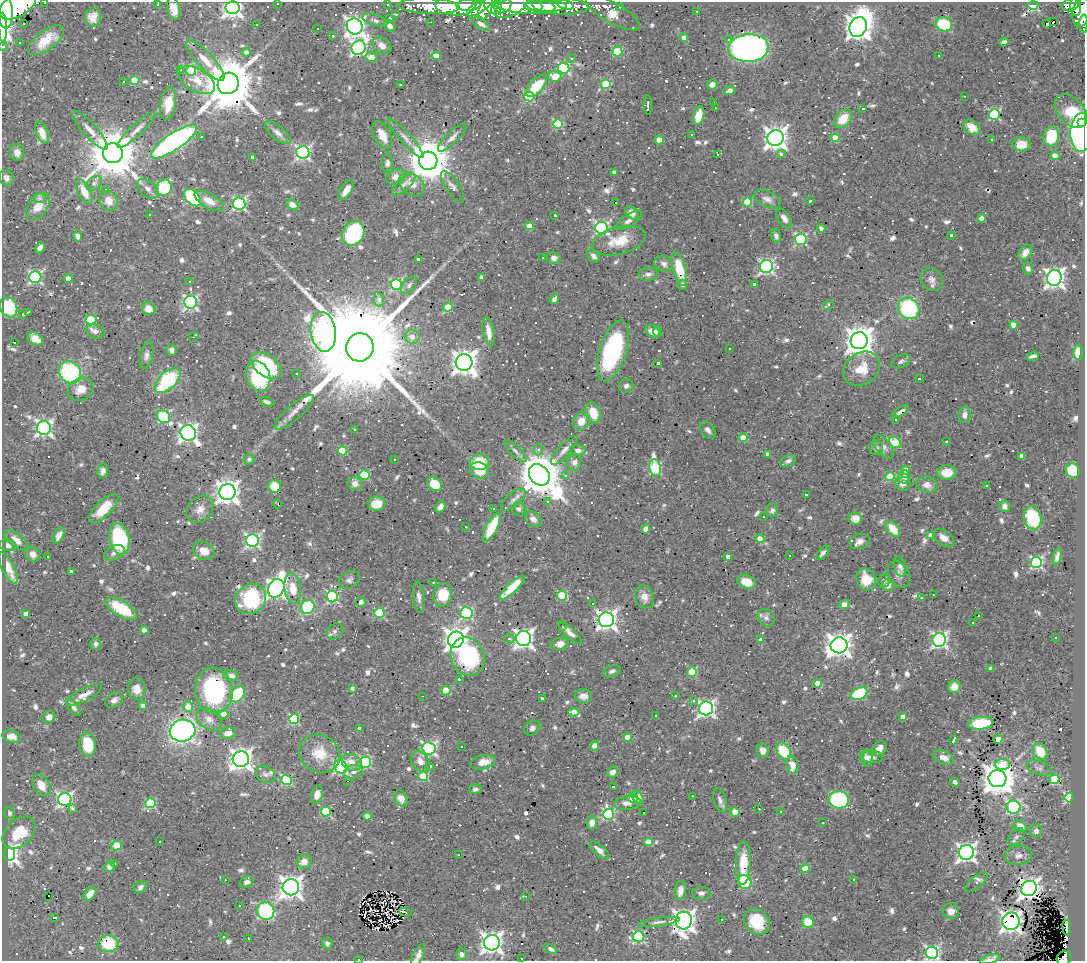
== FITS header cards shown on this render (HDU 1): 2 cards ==
NAXIS1  =                 1083
NAXIS2  =                  959

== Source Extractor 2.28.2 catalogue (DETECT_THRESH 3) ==
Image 1083 x 959 px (HDU 1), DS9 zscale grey, 1 PNG px = 1 image px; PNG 1087 x 963 px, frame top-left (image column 1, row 959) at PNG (2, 2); each listed source drawn as its Kron ellipse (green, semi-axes under 4 px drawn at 4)
Background 0.789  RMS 0.031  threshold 0.0923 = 3 sigma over >= 5 px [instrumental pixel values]
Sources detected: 1069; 3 with non-positive FLUX_AUTO (blend fragments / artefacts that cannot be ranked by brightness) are neither listed nor drawn; of the other 1066, the 500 brightest by FLUX_AUTO listed and drawn (566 fainter detections omitted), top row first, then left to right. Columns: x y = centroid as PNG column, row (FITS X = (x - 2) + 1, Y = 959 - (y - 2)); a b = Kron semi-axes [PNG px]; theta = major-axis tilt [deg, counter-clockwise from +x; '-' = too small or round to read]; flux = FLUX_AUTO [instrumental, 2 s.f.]
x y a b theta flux
45 2 3 2 - 9.1
278 3 3 3 - 12
388 4 3 2 - 11
157 5 3 3 - 14
455 5 20 10 -1 2400
469 5 12 6 5 2000
493 5 10 8 -54 1400
503 5 9 7 42 1100
525 5 31 8 -5 4300
537 5 6 4 -44 900
546 5 22 6 0 2100
565 5 9 4 -16 480
1033 5 5 4 - 160
1070 5 9 6 21 270
17 6 20 11 28 6500
429 6 30 7 -2 770
480 6 15 6 34 1200
557 6 31 9 -3 1200
1076 6 9 5 -85 510
486 7 12 6 68 940
511 7 17 9 27 2000
620 7 3 2 - 7.3
232 8 7 6 - 1100
174 9 11 6 -78 20
4 10 19 8 -83 6100
697 11 3 2 - 7.3
1081 12 15 9 79 1100
613 13 30 10 -29 250
396 14 3 2 - 7
93 17 9 8 - 20
390 18 3 3 - 6.9
375 20 13 5 -18 8.8
1054 21 3 3 - 910
431 22 3 2 - 6.9
24 23 3 3 - 6.5
481 24 10 4 -31 8.3
944 24 8 7 - 92
1046 24 3 3 - 190
1084 24 9 3 87 72
256 25 3 2 - 13
355 26 8 7 - 1200
390 26 6 5 - 10
3 27 15 3 -88 650
858 27 10 8 66 2700
317 28 3 3 - 7.7
333 36 3 3 - 8.4
684 38 4 4 - 13
729 39 3 3 - 24
46 40 21 9 36 44
1004 42 5 4 - 9.3
19 43 3 3 - 7.5
382 45 10 7 -33 14
3 46 3 3 - 20
359 48 7 6 - 530
749 48 20 14 4 1100
246 52 4 4 - 8.8
617 52 5 5 - 100
436 56 4 4 - 41
939 56 3 3 - 190
372 57 6 4 -13 24
571 58 3 3 - 8.2
205 60 27 8 -47 33
564 68 6 5 - 220
181 69 3 2 - 13
191 71 5 5 - 120
555 77 7 5 -12 51
135 80 5 4 - 83
197 80 20 11 -30 37
123 81 3 3 - 15
228 83 11 10 - 16000
606 84 5 5 - 110
401 85 3 3 - 8.7
712 85 5 5 - 12
536 86 14 6 47 53
729 90 6 4 21 15
529 96 5 5 - 130
965 96 3 3 - 7.9
714 103 3 3 - 7.1
168 104 16 8 82 37
648 105 9 3 90 15
715 108 3 2 - 6.6
863 108 3 3 - 7.1
1071 111 19 12 -47 63
994 114 5 5 - 200
699 116 9 5 75 43
843 119 11 7 48 47
1082 122 3 3 - 28
558 124 5 4 - 120
972 127 9 6 -39 21
90 130 25 7 -48 21
136 130 25 6 43 15
1082 132 19 11 87 480
42 133 11 5 -67 33
278 133 16 6 -39 14
382 135 14 8 -64 29
691 135 3 2 - 7.1
1051 136 10 8 82 82
201 137 3 3 - 13
452 137 19 6 44 12
406 138 26 5 -48 15
775 138 8 7 - 1700
835 138 4 4 - 41
659 140 4 4 - 40
992 140 3 3 - 12
174 141 27 8 34 740
1021 144 9 7 1 31
17 152 8 7 - 15
303 152 6 6 - 470
113 153 10 10 - 13000
718 154 3 3 - 16
781 154 4 4 - 15
1055 156 4 4 - 41
253 158 4 4 - 9
428 161 9 9 - 8100
387 163 9 5 88 6.8
614 172 4 4 - 8.3
396 177 10 7 27 17
6 178 8 7 - 11
94 183 9 6 37 7.2
404 184 15 6 43 11
412 185 14 10 -39 28
452 187 18 7 -56 13
164 188 8 7 - 130
148 189 12 7 -42 12
105 190 4 3 - 51
346 190 11 5 58 19
84 191 13 6 -63 37
40 198 6 5 - 7.3
192 198 10 6 -46 210
767 199 14 7 -25 12
109 201 10 9 - 25
209 201 16 7 -30 27
810 201 3 3 - 8.7
615 202 3 3 - 1000
747 202 4 4 - 84
239 204 6 6 - 400
292 205 6 5 - 14
38 206 15 9 54 35
631 213 7 5 -50 19
150 215 3 3 - 7.9
555 215 4 3 - 9.5
784 218 11 6 -57 11
982 218 4 4 - 14
629 220 15 6 33 13
529 226 4 4 - 29
601 228 6 6 - 360
821 228 4 4 - 8.4
353 233 13 10 61 190
951 235 3 3 - 7.3
78 236 5 4 - 10
776 236 6 5 - 6.5
801 239 5 5 - 230
619 241 27 13 14 51
40 248 6 4 60 8.7
1025 253 8 6 52 15
593 256 7 5 -48 9.7
542 258 3 3 - 110
554 258 7 5 -8 7.8
418 260 4 3 - 7.6
664 264 10 7 -26 10
766 267 6 6 - 430
1028 268 6 5 - 8.1
679 269 17 6 -74 63
648 274 10 6 9 8.3
35 277 6 6 - 360
481 277 4 3 - 7.1
1054 278 8 7 - 1200
68 279 4 4 - 21
932 279 12 10 -50 12
190 282 3 3 - 10
754 284 4 3 - 13
396 285 5 5 - 210
409 285 10 6 50 7.4
683 285 5 4 - 8.1
379 299 7 5 -78 6.8
554 299 5 4 - 7.8
191 302 6 6 - 420
828 305 5 3 - 12
9 307 10 8 -68 96
448 307 5 4 - 64
909 308 11 10 - 180
149 309 7 6 - 23
28 312 4 3 - 8.1
23 315 3 3 - 7.5
91 320 5 4 - 110
1014 325 4 4 - 24
95 331 9 7 -17 12
653 331 8 5 -32 17
658 331 5 4 - 6.6
323 332 20 12 -81 990
488 332 14 5 -79 21
194 337 5 2 - 6.8
412 337 7 7 - 16
35 339 8 6 -30 27
859 341 8 8 - 3000
14 342 3 3 - 17
360 347 14 13 - 97000
729 349 3 3 - 27
172 350 6 5 - 9
613 351 31 13 72 260
1078 353 7 5 -89 30
146 355 14 6 79 9.9
1033 356 6 3 17 7.4
901 361 10 6 26 6.5
464 362 8 8 - 2200
658 363 3 3 - 16
266 365 17 10 -36 150
862 369 20 15 35 51
70 372 12 10 -47 250
296 374 3 3 - 31
258 376 15 11 -71 160
919 379 3 3 - 16
168 380 16 8 44 170
626 386 7 7 - 8.5
81 389 13 11 32 27
267 402 7 4 -19 6.6
294 412 25 7 41 22
900 412 9 4 33 11
593 413 10 7 -71 39
965 415 8 6 81 11
163 417 7 6 - 170
896 420 3 3 - 8.6
581 421 9 8 - 23
44 428 7 7 - 660
354 429 3 3 - 20
708 430 10 6 -55 8.4
188 433 8 7 - 900
743 438 4 4 - 49
946 441 3 3 - 22
895 443 7 5 -34 130
884 447 13 7 -52 12
876 448 7 7 - 7.6
538 450 5 4 - 6.5
564 450 18 6 48 13
578 450 8 6 -6 10
343 451 5 4 - 86
515 451 14 5 -45 8.2
768 454 4 4 - 12
1022 456 4 4 - 21
249 459 5 5 - 6.5
394 460 3 3 - 48
788 461 8 5 25 7.1
480 462 10 7 3 61
574 462 8 7 - 11
655 468 8 5 -79 210
479 470 10 8 -23 47
906 470 4 4 - 15
103 471 7 5 79 8.4
1073 471 7 7 - 120
947 473 9 7 3 36
364 475 5 5 - 140
539 475 12 9 -46 8800
565 475 3 3 - 25
890 477 4 4 - 79
904 477 6 6 - 9
903 483 7 7 - 15
355 484 7 6 - 17
434 484 8 6 -39 47
927 485 10 8 -16 15
275 486 6 6 - 43
987 486 3 3 - 73
227 492 8 8 - 1900
806 494 3 2 - 18
513 500 15 6 40 10
547 502 3 3 - 16
277 504 4 2 - 6.8
377 504 9 7 6 32
1004 506 6 5 - 12
440 507 6 4 53 13
104 508 19 8 45 48
493 508 3 2 - 7.1
200 509 15 12 46 19
519 509 7 6 - 7.1
772 510 6 6 - 6.7
764 516 3 3 - 9.9
1033 518 11 8 -77 130
533 519 9 7 -38 14
855 519 7 6 - 25
466 527 3 2 - 7.4
492 527 16 5 63 87
646 529 5 4 - 16
893 529 9 5 -50 41
59 535 9 5 63 13
931 535 4 4 - 24
944 538 12 7 -36 17
119 539 16 9 -78 200
760 539 4 4 - 34
16 540 14 6 -37 21
252 541 6 6 - 480
860 541 10 7 13 12
8 545 8 5 -7 11
204 551 11 9 -28 26
114 553 11 7 25 12
823 553 8 4 50 6.8
33 554 8 6 -39 14
789 556 3 3 - 6.9
48 557 3 3 - 12
728 557 4 4 - 14
1057 557 8 4 79 9.3
1036 562 5 5 - 330
900 566 10 6 -75 7
8 568 17 6 -64 31
72 572 4 4 - 7.1
899 574 14 10 -58 12
866 579 11 9 -71 45
349 580 11 8 29 8.3
884 581 6 6 - 7.4
433 582 3 3 - 28
746 582 9 6 -21 31
888 585 6 6 - 13
276 588 10 7 61 1100
293 588 15 8 -83 36
512 588 16 5 44 69
443 595 12 9 79 50
933 595 3 2 - 6.6
562 596 5 5 - 130
332 597 6 5 - 250
419 597 15 5 -83 10
644 597 12 9 -70 18
921 598 3 3 - 55
251 599 16 14 41 180
361 602 5 5 - 10
593 603 3 3 - 74
844 604 6 4 23 28
308 607 7 6 - 130
121 609 18 7 -32 100
379 613 5 5 - 140
466 613 6 6 - 260
26 614 4 4 - 15
978 615 3 3 - 110
766 618 9 8 - 7.2
606 620 7 7 - 1200
973 623 3 3 - 22
562 627 3 3 - 6.6
144 630 4 4 - 20
335 631 9 7 47 6.8
570 633 15 5 -44 13
1055 638 3 3 - 7.5
509 639 5 5 - 6.5
524 639 8 7 - 1000
456 640 8 7 - 1800
761 640 4 4 - 17
939 640 7 6 - 560
96 644 6 5 - 7.1
560 644 9 6 12 15
839 645 8 8 - 1800
468 657 20 16 -66 190
991 668 4 4 - 12
612 671 9 5 23 6.9
692 672 5 5 - 69
231 675 8 5 -10 9.3
459 679 3 3 - 6.7
817 683 4 4 - 33
954 687 6 6 - 27
352 688 4 3 - 6.7
137 689 11 8 -88 21
214 690 23 19 -84 270
446 691 4 4 - 70
237 694 9 6 55 160
859 694 9 6 23 150
84 695 20 6 27 20
422 696 3 2 - 130
583 696 8 7 - 16
675 696 3 3 - 11
542 698 3 3 - 14
114 700 10 7 35 8.5
693 700 3 3 - 8.4
143 706 4 4 - 15
74 707 9 5 -58 7.9
188 707 5 5 - 33
706 708 7 7 - 710
574 712 6 4 -5 18
224 714 4 4 - 33
655 715 3 3 - 290
903 716 4 4 - 17
49 717 6 6 - 14
209 719 14 9 -36 18
294 719 5 5 - 160
981 723 13 6 6 98
359 728 3 3 - 7
532 728 8 7 - 7.8
183 731 13 11 14 750
228 733 8 5 7 19
12 736 9 6 -11 13
628 738 4 4 - 35
998 739 4 4 - 20
954 740 4 3 - 25
88 745 12 8 -83 61
462 746 3 3 - 56
595 746 5 4 - 23
429 748 6 6 - 440
879 749 8 6 51 17
763 751 7 6 - 12
784 751 9 6 -55 92
1040 751 9 7 -57 49
320 754 21 18 -25 54
873 757 10 6 -6 9.7
867 758 8 6 -74 12
944 758 11 6 -22 16
241 759 8 7 - 1500
420 761 11 8 -56 19
365 762 5 5 - 240
483 762 13 7 11 24
352 763 10 8 -28 21
1003 764 7 5 -5 54
792 765 9 6 -77 19
430 766 3 3 - 20
341 767 7 6 - 370
1039 768 13 7 -16 9.3
353 772 9 6 12 11
613 772 6 5 - 13
266 775 10 8 -25 8.3
423 776 5 4 - 110
997 779 9 8 - 3700
1055 779 5 4 - 130
287 780 5 5 - 170
347 781 3 2 - 47
955 782 5 3 - 11
41 785 12 8 -59 29
613 787 3 3 - 12
475 789 6 5 - 6.5
317 795 9 5 74 20
692 796 3 2 - 62
638 797 7 5 -56 14
633 798 5 4 - 12
1069 798 5 4 - 230
401 799 9 6 -63 16
65 800 7 6 - 520
720 800 12 6 -73 8.8
839 800 10 8 -6 270
150 803 5 5 - 140
627 803 13 6 7 16
1013 807 7 6 - 270
72 809 3 3 - 9.2
759 809 3 3 - 32
326 812 5 5 - 130
735 812 4 4 - 50
781 812 3 3 - 8.8
9 813 6 5 - 6.6
644 813 3 3 - 82
609 814 5 5 - 190
367 816 4 4 - 18
592 823 7 5 81 15
823 823 3 3 - 7
1020 826 7 5 -30 24
1036 831 6 6 - 9.2
19 833 19 13 44 68
1016 837 10 6 49 8
159 842 3 3 - 8.8
649 842 4 4 - 44
117 846 5 4 - 69
599 850 12 5 -41 15
966 852 7 7 - 940
9 854 6 6 - 960
458 854 3 3 - 11
1018 855 14 9 3 13
304 862 7 7 - 15
114 863 3 3 - 350
743 863 22 7 87 58
109 867 5 5 - 9.7
805 869 4 4 - 56
225 880 3 2 - 8.1
853 880 3 3 - 22
247 882 7 5 28 11
745 882 7 6 - 120
976 882 14 6 41 6.5
140 887 7 5 34 8.6
291 887 8 8 - 1700
1029 888 8 7 - 1300
680 890 10 5 79 16
701 893 9 6 -2 8.5
90 894 8 5 52 20
49 896 2 2 - 9.2
526 896 2 2 - 19
240 906 3 3 - 75
266 911 9 8 - 220
951 911 8 8 - 14
405 912 6 3 -10 9.7
55 917 3 3 - 190
721 919 3 3 - 11
684 921 9 8 - 1600
1011 921 9 8 - 1100
659 922 21 4 8 9.1
757 922 14 11 -46 72
808 922 6 5 - 48
1067 927 8 3 -85 11
223 937 3 3 - 14
639 937 5 5 - 230
248 939 3 3 - 8.9
327 943 6 5 - 6.9
492 943 8 7 - 1400
108 944 10 8 -6 95
550 949 6 4 -27 8.5
932 953 6 6 - 430
461 954 6 5 - 9.3
418 955 12 5 66 12
521 958 3 3 - 7.2
1064 958 8 6 38 110
359 959 3 2 - 35
990 959 10 4 16 13
At the frame edge (FLAGS 8, measured only in part): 17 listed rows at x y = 45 2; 278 3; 157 5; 17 6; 232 8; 4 10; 1081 12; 1084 24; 3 27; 3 46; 1082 132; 932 953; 418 955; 521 958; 1064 958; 359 959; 990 959
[566 fainter detections neither listed nor drawn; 3 non-positive-flux detections neither listed nor drawn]